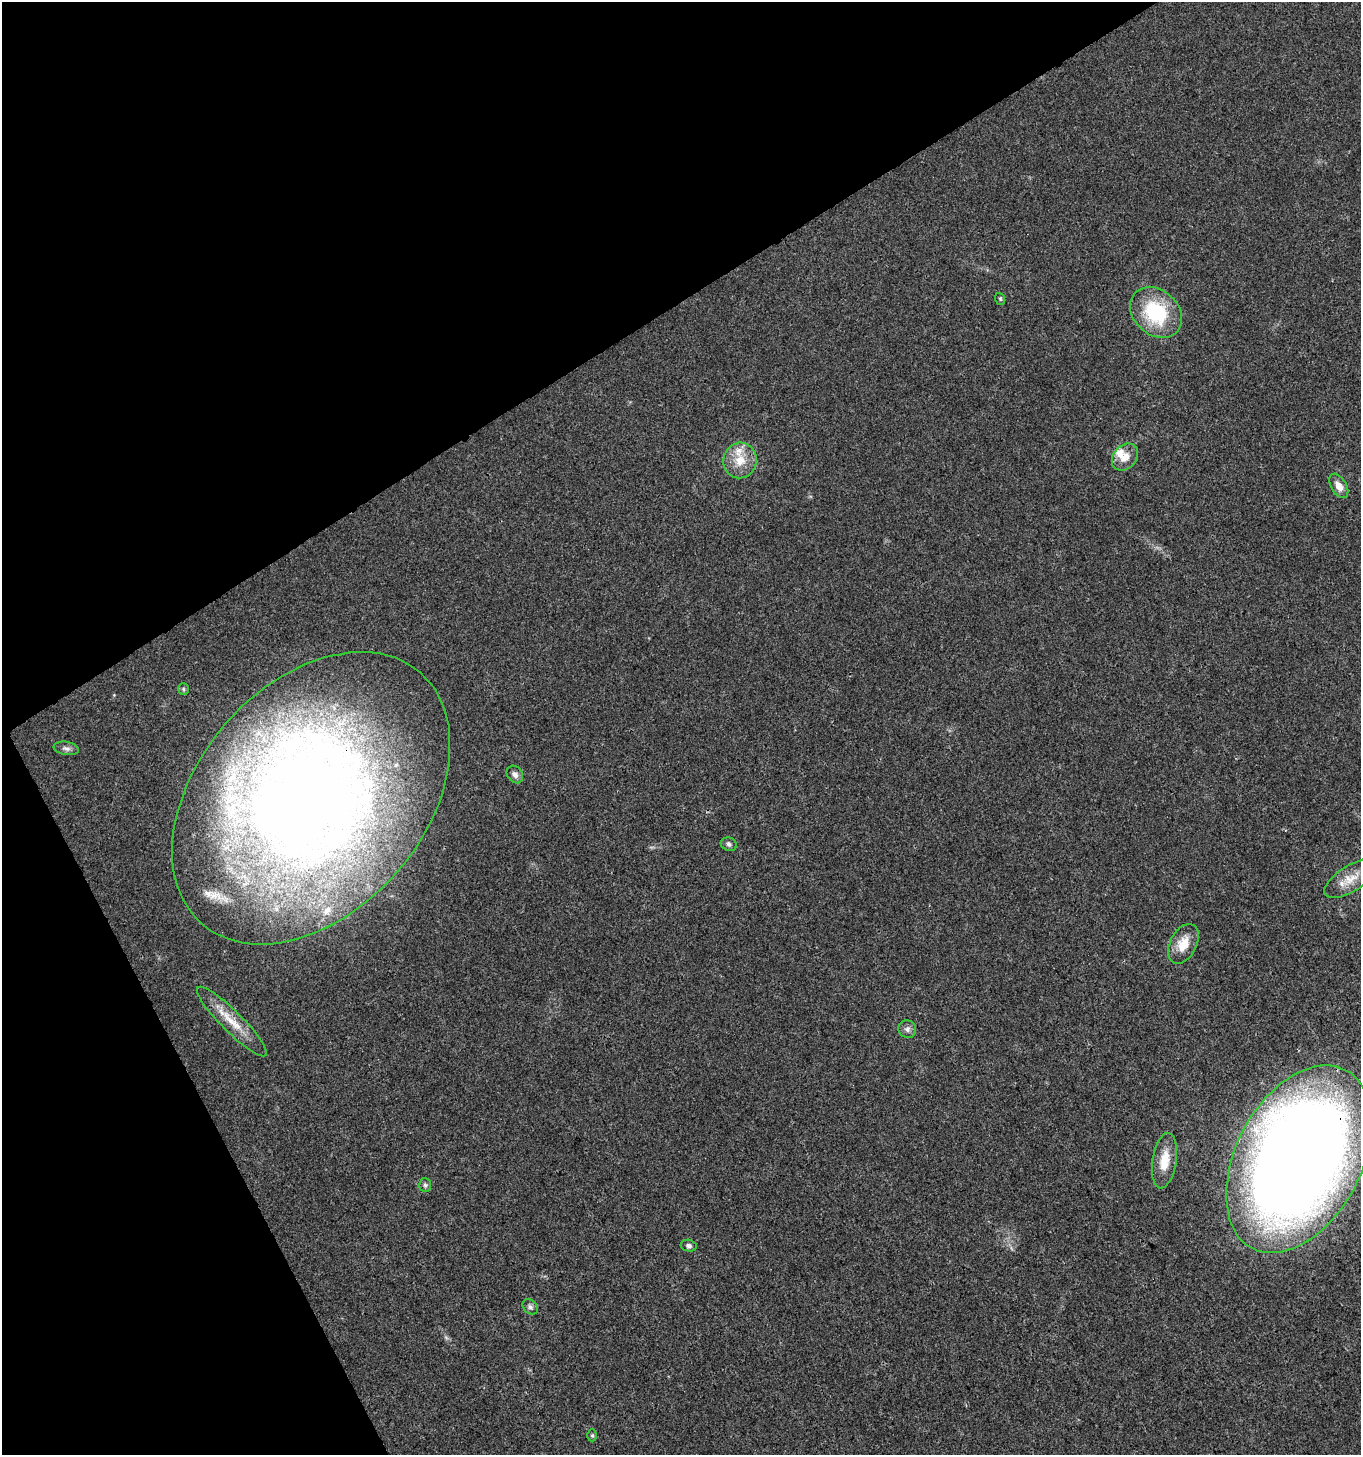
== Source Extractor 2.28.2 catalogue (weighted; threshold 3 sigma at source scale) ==
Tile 5 of 4 x 4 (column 1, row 2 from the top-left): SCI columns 173-1531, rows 2914-4366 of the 5721 x 5829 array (HDU 1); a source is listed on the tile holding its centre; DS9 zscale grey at full resolution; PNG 1363 x 1457 px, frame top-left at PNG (2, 2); each listed source drawn as its Kron ellipse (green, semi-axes under 4 px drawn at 4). Shown black and unused: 29% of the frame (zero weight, under 3 of 4 exposures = <1% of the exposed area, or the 3 px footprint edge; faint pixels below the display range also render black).
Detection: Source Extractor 2.28.2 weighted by HDU 2 'WHT'; one run over the whole footprint, this tile lists its part. Background 0.0181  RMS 0.0028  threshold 0.0127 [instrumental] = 3 sigma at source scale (4.5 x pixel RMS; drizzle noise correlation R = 1.50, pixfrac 1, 0.0396/0.0396 arcsec/px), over >= 5 px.
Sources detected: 24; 4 inside a brighter listed object's ellipse — not listed separately; the other 20 listed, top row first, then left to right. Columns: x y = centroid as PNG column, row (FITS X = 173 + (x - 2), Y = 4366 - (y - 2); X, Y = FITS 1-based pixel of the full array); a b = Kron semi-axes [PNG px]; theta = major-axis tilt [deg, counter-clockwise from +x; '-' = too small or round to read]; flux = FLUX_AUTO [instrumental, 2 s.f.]
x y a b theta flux
1000 299 6 4 -70 0.39
1156 312 28 22 -42 20
1125 457 15 11 48 3.3
740 460 18 16 77 5.7
1339 486 13 7 -59 2.4
183 689 6 5 - 0.49
66 748 12 6 -10 1.2
515 774 9 7 -53 1.4
311 798 166 113 49 380
729 844 8 6 -20 0.73
1351 878 30 13 32 5
1183 944 21 13 62 5.5
232 1021 48 10 -45 7
907 1029 9 8 - 1.3
1299 1159 100 63 62 520
1164 1161 28 12 81 6
425 1185 7 6 - 0.71
689 1246 8 5 -11 0.84
530 1307 9 6 -45 0.85
592 1435 6 4 90 0.42
Overlapping masked pixels (flux is a lower limit): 2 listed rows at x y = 311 798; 1299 1159